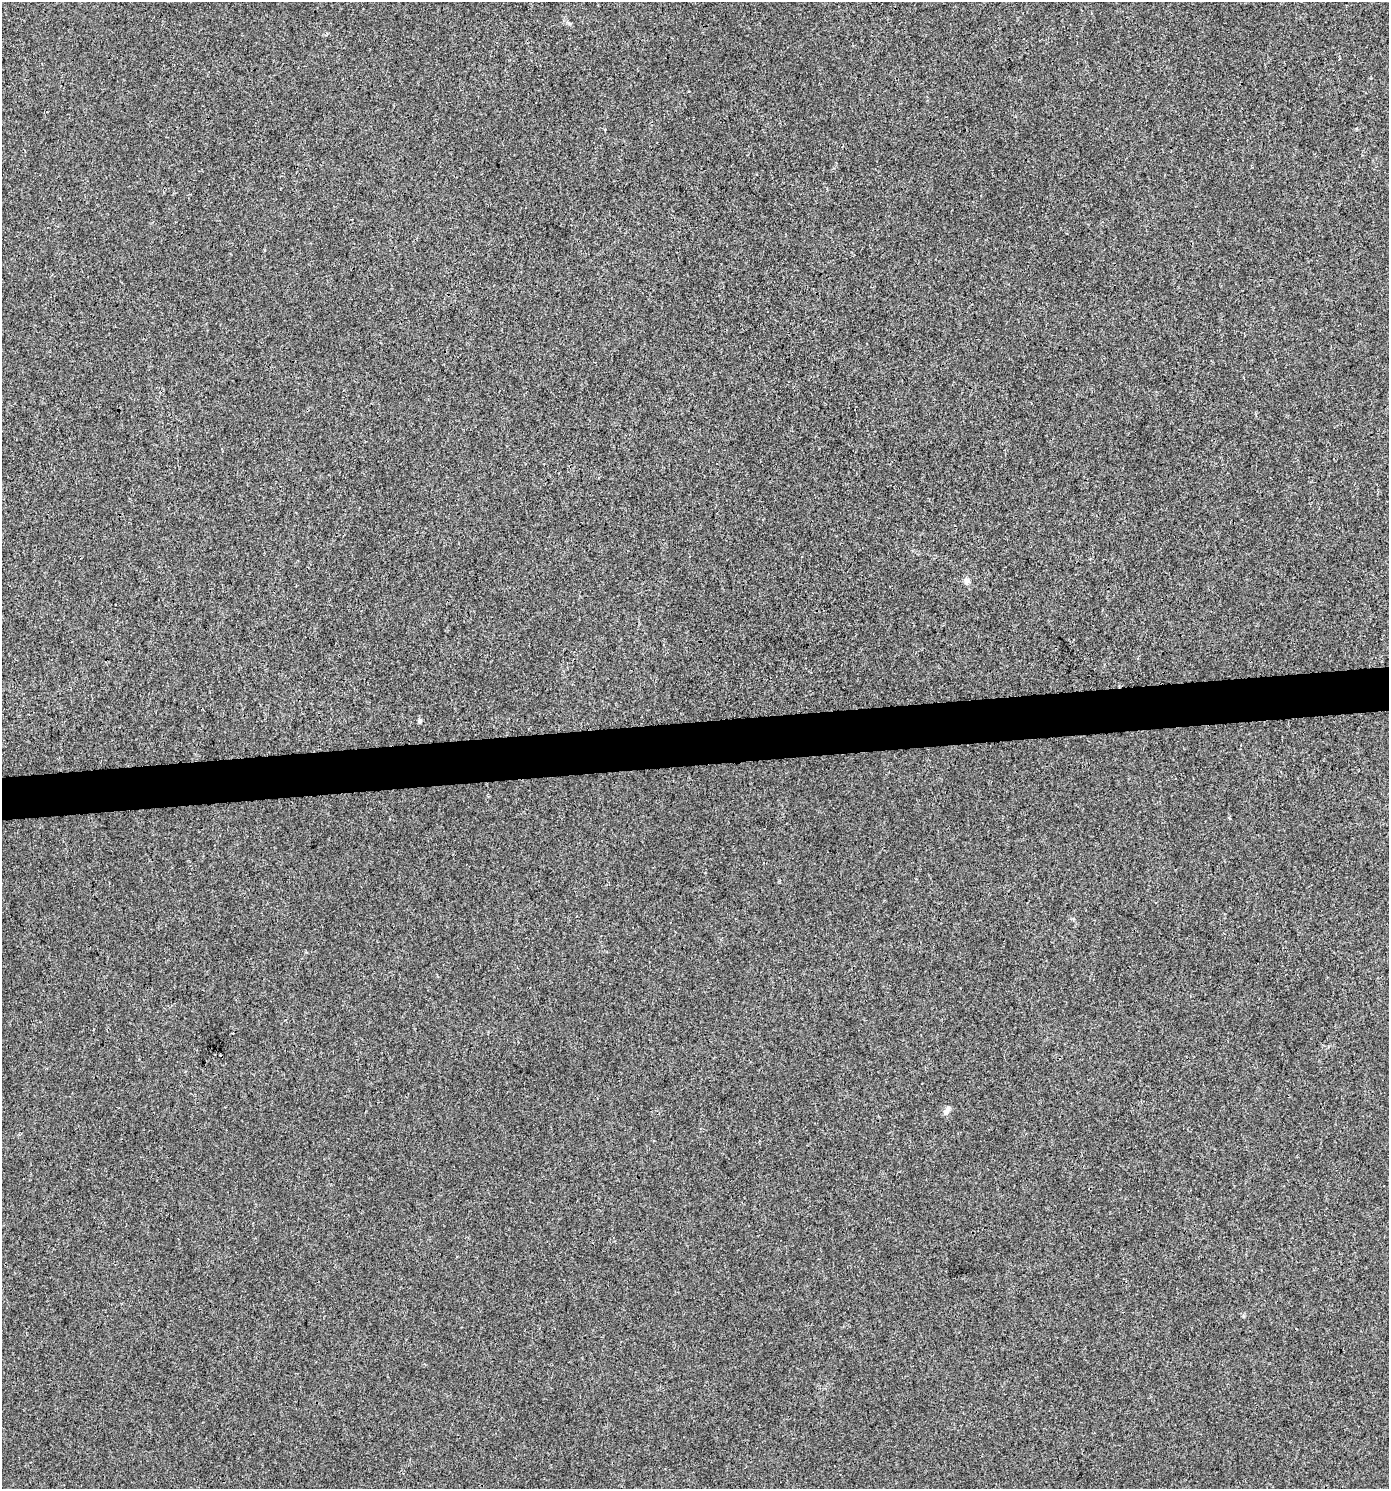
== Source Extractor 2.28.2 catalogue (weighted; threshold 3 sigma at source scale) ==
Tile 5 of 3 x 3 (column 2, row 2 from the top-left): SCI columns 1431-2817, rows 1488-2974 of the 4206 x 4461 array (HDU 1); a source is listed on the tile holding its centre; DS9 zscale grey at full resolution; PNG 1391 x 1491 px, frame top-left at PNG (2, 2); no overlay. Shown black and unused: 3% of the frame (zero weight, under 3 of 4 exposures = <1% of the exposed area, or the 3 px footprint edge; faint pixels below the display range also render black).
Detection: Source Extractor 2.28.2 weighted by HDU 2 'WHT'; one run over the whole footprint, this tile lists its part. Background 0.00179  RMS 0.0027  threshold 0.012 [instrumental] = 3 sigma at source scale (4.5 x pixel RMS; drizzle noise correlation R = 1.50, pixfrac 1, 0.0396/0.0396 arcsec/px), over >= 5 px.
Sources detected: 6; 1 cosmic-ray / hot-pixel residue — not listed; the other 5 listed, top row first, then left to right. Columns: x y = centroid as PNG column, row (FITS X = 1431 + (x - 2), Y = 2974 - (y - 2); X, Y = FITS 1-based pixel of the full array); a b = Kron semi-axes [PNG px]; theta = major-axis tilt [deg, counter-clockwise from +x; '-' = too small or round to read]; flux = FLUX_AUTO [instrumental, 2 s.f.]
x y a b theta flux
1339 59 3 2 - 0.25
966 581 8 8 - 1
420 721 6 5 - 0.58
1229 818 3 3 - 0.23
947 1110 11 6 60 1.2